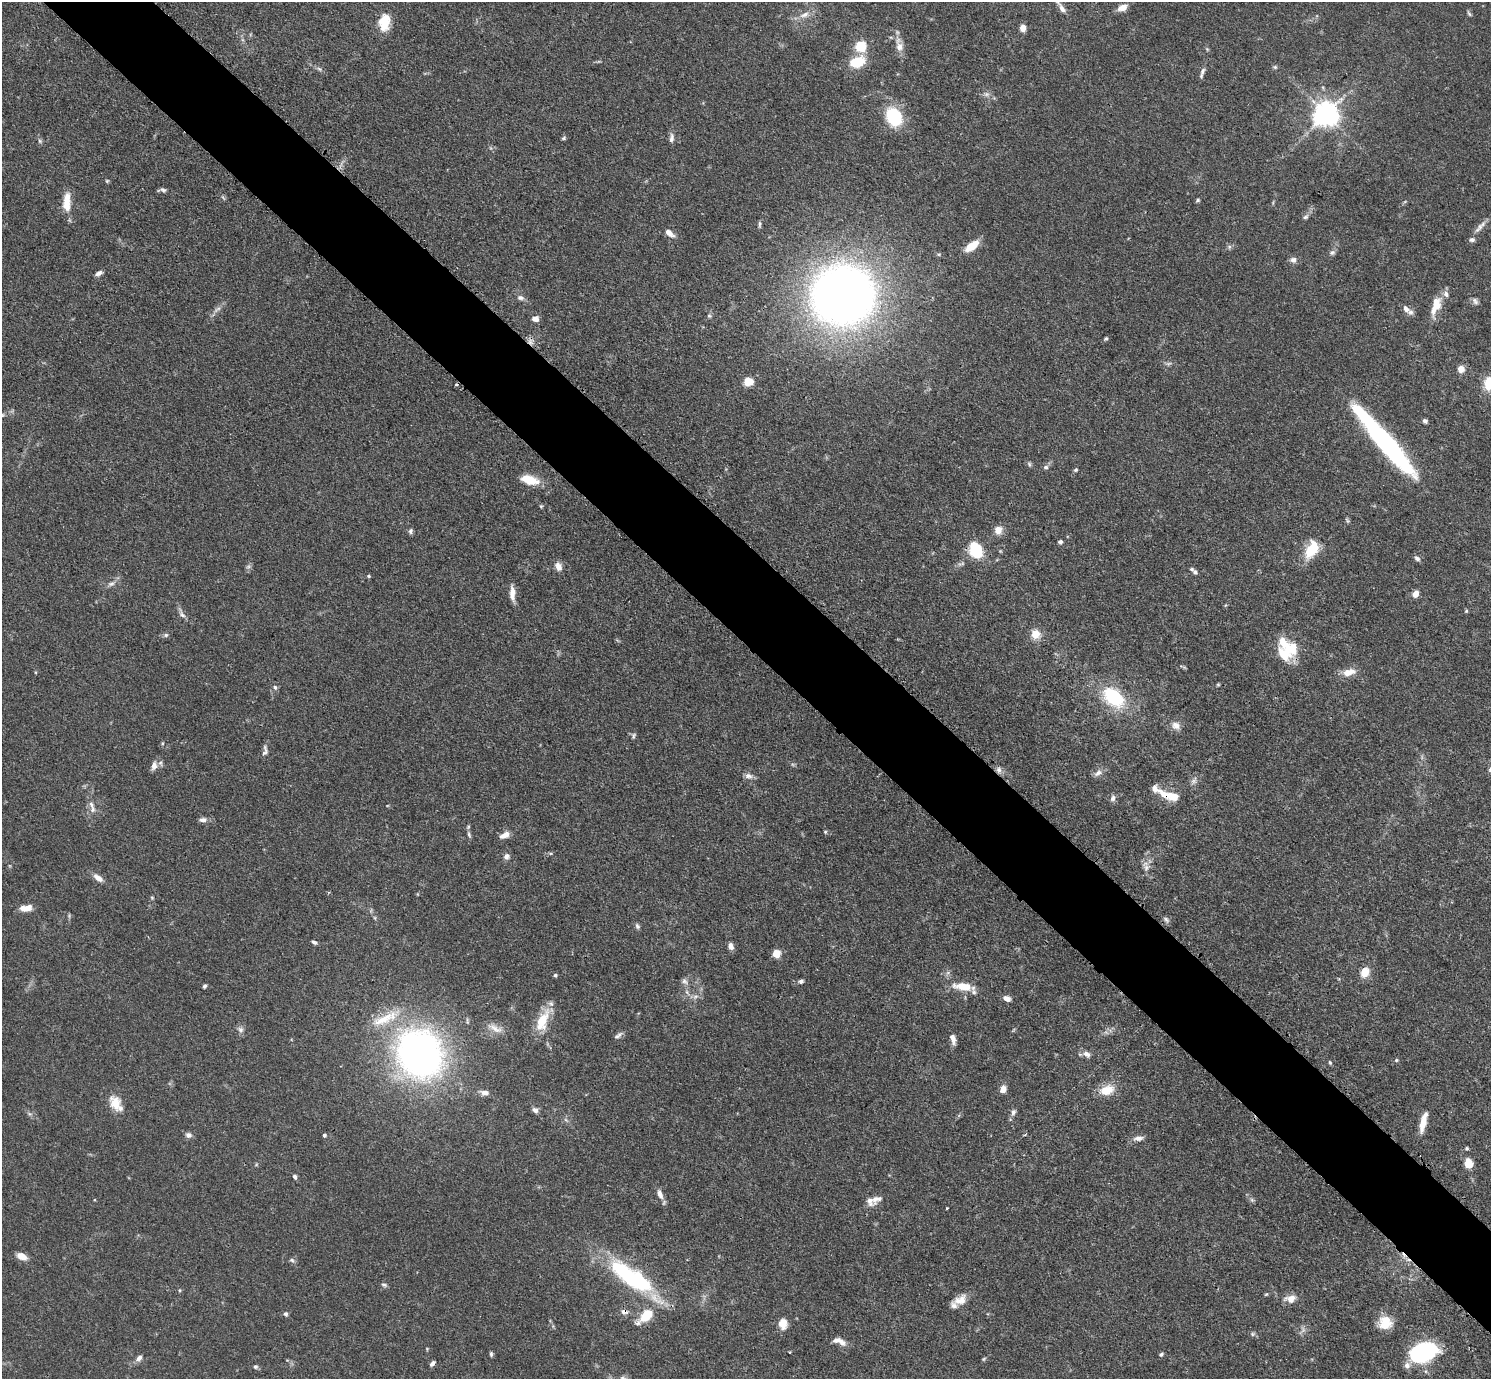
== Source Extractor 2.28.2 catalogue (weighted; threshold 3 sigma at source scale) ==
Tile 6 of 4 x 4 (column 2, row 2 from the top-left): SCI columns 1520-3008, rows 2937-4313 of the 6017 x 6017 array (HDU 1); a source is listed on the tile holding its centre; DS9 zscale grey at full resolution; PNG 1493 x 1381 px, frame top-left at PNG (2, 2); no overlay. Shown black and unused: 7% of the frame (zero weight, under 3 of 4 exposures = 4% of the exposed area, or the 3 px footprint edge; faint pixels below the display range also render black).
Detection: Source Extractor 2.28.2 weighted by HDU 2 'WHT'; one run over the whole footprint, this tile lists its part. Background 0.0772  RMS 0.0036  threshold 0.0162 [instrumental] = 3 sigma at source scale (4.5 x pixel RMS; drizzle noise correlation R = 1.50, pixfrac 1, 0.05/0.05 arcsec/px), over >= 5 px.
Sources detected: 176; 3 too faint to see at this stretch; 2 inside a brighter object's white glare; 2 cosmic-ray / hot-pixel residue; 1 long thin detection or spike segment (spike, bleed or trail) — not listed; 10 inside a brighter listed object's ellipse — not listed separately; the other 158 listed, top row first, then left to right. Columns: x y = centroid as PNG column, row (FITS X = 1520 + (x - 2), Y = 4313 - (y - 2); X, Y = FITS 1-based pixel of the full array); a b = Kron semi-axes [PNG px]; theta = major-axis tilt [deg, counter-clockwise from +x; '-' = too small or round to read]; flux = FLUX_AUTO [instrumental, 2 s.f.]
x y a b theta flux
1122 7 10 6 25 3.5
1062 8 13 6 -58 1.9
1469 13 8 4 -65 0.64
804 15 15 8 19 2.9
384 22 19 12 81 8.1
1023 28 6 5 - 3.8
899 45 21 9 -77 3.7
861 46 5 5 - 30
857 62 13 9 19 13
1275 67 6 5 - 0.58
319 69 7 5 -43 0.8
1203 71 11 6 74 1.3
986 94 8 6 1 1.3
1326 114 8 8 - 410
894 117 12 9 -63 32
563 138 6 4 28 0.54
672 138 13 6 83 1.5
40 141 6 5 - 0.65
107 181 5 4 - 0.44
163 190 8 5 -24 0.86
1198 200 6 4 38 0.52
67 202 25 10 88 5.7
1305 217 8 5 39 0.92
759 224 11 3 90 0.71
1480 227 23 6 48 2.3
669 233 11 5 -38 2.6
972 246 16 7 36 6.8
1229 247 6 5 - 0.73
1332 253 8 7 - 0.99
1293 260 8 8 - 1.5
98 273 9 5 30 1.3
843 295 47 44 7 340
520 298 10 7 -17 1.3
1475 301 10 7 -57 1.2
1436 305 25 10 71 6.6
1406 309 10 7 -51 1.8
709 316 6 5 - 0.66
535 319 7 5 -17 2.4
1106 339 6 4 43 0.54
1169 364 8 3 19 0.72
1461 369 7 7 - 2.6
748 381 11 9 -9 4.2
1488 383 18 12 -89 6.3
1425 421 5 4 - 0.9
1029 464 8 5 -71 0.64
1046 467 7 6 - 0.93
1076 470 6 4 40 0.53
529 480 19 9 -15 7.9
541 506 5 4 - 0.45
998 530 10 9 - 3.2
410 531 7 6 - 0.86
1060 542 5 4 - 0.91
1312 549 17 10 61 13
976 550 14 9 -68 21
1417 558 9 6 -40 1.1
558 566 10 7 -70 2.6
248 567 7 4 19 0.67
1195 572 8 6 -39 1.1
369 576 5 4 - 0.43
111 584 10 6 27 1.4
512 593 17 6 -88 3.3
1416 594 8 6 64 2.2
1466 611 5 4 - 0.44
182 615 11 6 -51 1.4
1035 634 9 9 - 5.1
166 635 6 5 - 0.76
1286 652 27 18 15 13
1349 672 17 8 13 4.4
1218 684 5 4 - 0.42
275 687 7 5 -58 0.89
1114 697 26 17 -42 23
1176 726 13 10 -26 2.7
634 736 8 5 73 0.71
162 743 5 3 - 0.39
265 750 14 6 84 1.4
154 766 12 8 77 2.4
999 770 8 7 - 1.4
1098 773 14 7 34 1.8
748 776 11 7 -13 1.6
1194 780 10 6 75 1.4
1163 794 24 8 -39 4.4
1113 798 10 7 71 1.3
91 804 11 6 -70 1.6
203 820 9 6 -3 1.5
825 832 5 4 - 0.43
469 834 11 5 -71 0.97
505 835 12 6 24 2.7
507 856 8 7 - 1.5
1146 867 12 10 68 2.5
98 878 14 7 -36 2.5
152 898 5 5 - 0.44
26 908 13 6 6 4.4
1166 919 10 5 -40 0.98
637 926 8 5 -62 0.8
314 942 7 5 -28 0.83
731 946 9 6 -72 1.7
776 953 5 5 - 13
1365 972 10 8 59 5
555 975 5 4 - 0.57
685 981 11 6 -44 1.3
801 981 7 5 15 0.84
204 986 5 4 - 0.67
963 987 24 9 -5 7.3
687 992 7 4 -71 0.78
695 996 9 6 33 1.4
1007 998 9 6 -24 1.8
384 1019 47 12 25 11
543 1020 31 12 64 11
495 1028 24 8 -26 3.7
241 1029 9 8 - 1.4
618 1035 12 5 36 1.2
953 1039 12 6 -75 2.2
420 1053 41 36 -56 180
1087 1054 11 8 -33 1.8
1396 1060 5 4 - 0.48
1330 1062 6 4 -63 0.49
1003 1089 8 7 - 2.5
1107 1090 20 13 16 5.9
485 1092 12 6 -9 2
116 1103 21 12 -58 6.4
535 1110 8 6 -39 1.3
1013 1112 9 6 70 1.2
30 1114 7 4 -18 0.65
1423 1122 26 7 77 4.7
188 1135 8 7 - 1.5
324 1135 4 4 - 0.76
1138 1138 13 7 8 1.9
1467 1148 5 4 - 0.5
1469 1164 8 6 -77 7.1
295 1177 6 4 -64 0.9
660 1194 14 7 -69 2.3
876 1199 17 10 19 2.5
1252 1200 6 5 - 0.7
947 1208 3 2 - 0.31
22 1256 10 6 -24 4.2
292 1260 7 5 -23 0.8
630 1276 62 20 -34 44
384 1285 8 5 -11 0.77
179 1290 5 3 - 0.38
1266 1294 5 4 - 0.4
1290 1299 16 10 4 3.3
960 1300 18 11 28 4.4
624 1312 11 7 -8 1.7
286 1314 6 6 - 0.77
646 1316 16 8 44 12
1385 1323 16 15 - 6.5
783 1324 13 10 -89 3.3
1252 1334 6 5 - 0.68
841 1341 15 7 -37 2.4
790 1352 2 2 - 0.42
1422 1353 21 13 21 71
491 1354 6 4 -90 0.61
1161 1354 6 4 30 0.66
139 1358 9 6 49 1.4
984 1359 6 4 71 0.45
432 1363 6 4 50 1.2
1407 1365 9 8 - 1.8
255 1367 6 6 - 0.69
Overlapping masked pixels (flux is a lower limit): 5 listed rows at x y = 1203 71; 1286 652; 1163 794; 630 1276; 624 1312
Isophote crosses this tile's border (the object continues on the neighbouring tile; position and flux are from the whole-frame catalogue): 1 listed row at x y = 1488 383